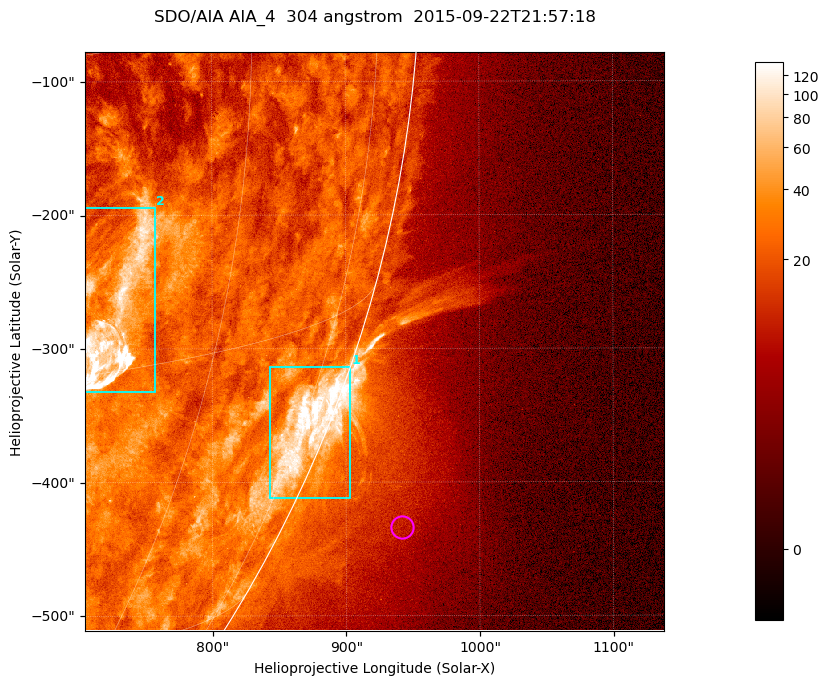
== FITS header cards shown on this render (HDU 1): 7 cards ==
TELESCOP= 'SDO/AIA '           / For AIA: SDO/AIA
INSTRUME= 'AIA_4   '           / For AIA: AIA_ATA1, AIA_ATA2, AIA_ATA3 or AIA_AT
WAVELNTH=                  304 / [angstrom] Wavelength
WAVEUNIT= 'angstrom'           / Wavelength unit: angstrom
DATE-OBS= '2015-09-22T21:57:18.124' / [ISO] Date when observation started; ISO 8
CTYPE1  = 'HPLN-TAN'           / CTYPE1; Typically HPLN
CTYPE2  = 'HPLT-TAN'           / CTYPE2; Typically HPLT

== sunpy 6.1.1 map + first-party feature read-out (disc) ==
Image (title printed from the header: SDO/AIA AIA_4  304 angstrom  2015-09-22T21:57:18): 722 x 722 px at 0.6 arcsec/px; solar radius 956 arcsec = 1593 px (partial field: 2.9% of the solar disc is inside the frame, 45% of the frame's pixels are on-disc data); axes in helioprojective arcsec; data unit not stated in the header (colour bar unlabelled)
Orientation: roll -0.132 deg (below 1 deg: not rotated)
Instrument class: DISC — disc imager (sunpy class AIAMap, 304 A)
Bright regions (active regions / flare kernels): reference = the on-disc median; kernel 7 px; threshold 5 sigma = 46.4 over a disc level ~23.1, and >= 1.15x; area >= 521 px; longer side >= 9 px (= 5.4 arcsec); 2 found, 2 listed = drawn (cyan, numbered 1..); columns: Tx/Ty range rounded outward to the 2 arcsec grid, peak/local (2 s.f.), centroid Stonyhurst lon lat
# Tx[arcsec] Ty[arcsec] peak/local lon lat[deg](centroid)
1 842..904 -412..-314 8.9 +76 -21
2 704..758 -334..-194 10 +51 -13
Off-limb structures (1.02-1.3 R_sun): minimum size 260 px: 4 found; the strongest spans PA ~240..250 deg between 1.03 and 1.18 R_sun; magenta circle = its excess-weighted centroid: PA ~245 deg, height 1.08 R_sun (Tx ~942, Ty ~-434 arcsec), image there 2.4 x the reference